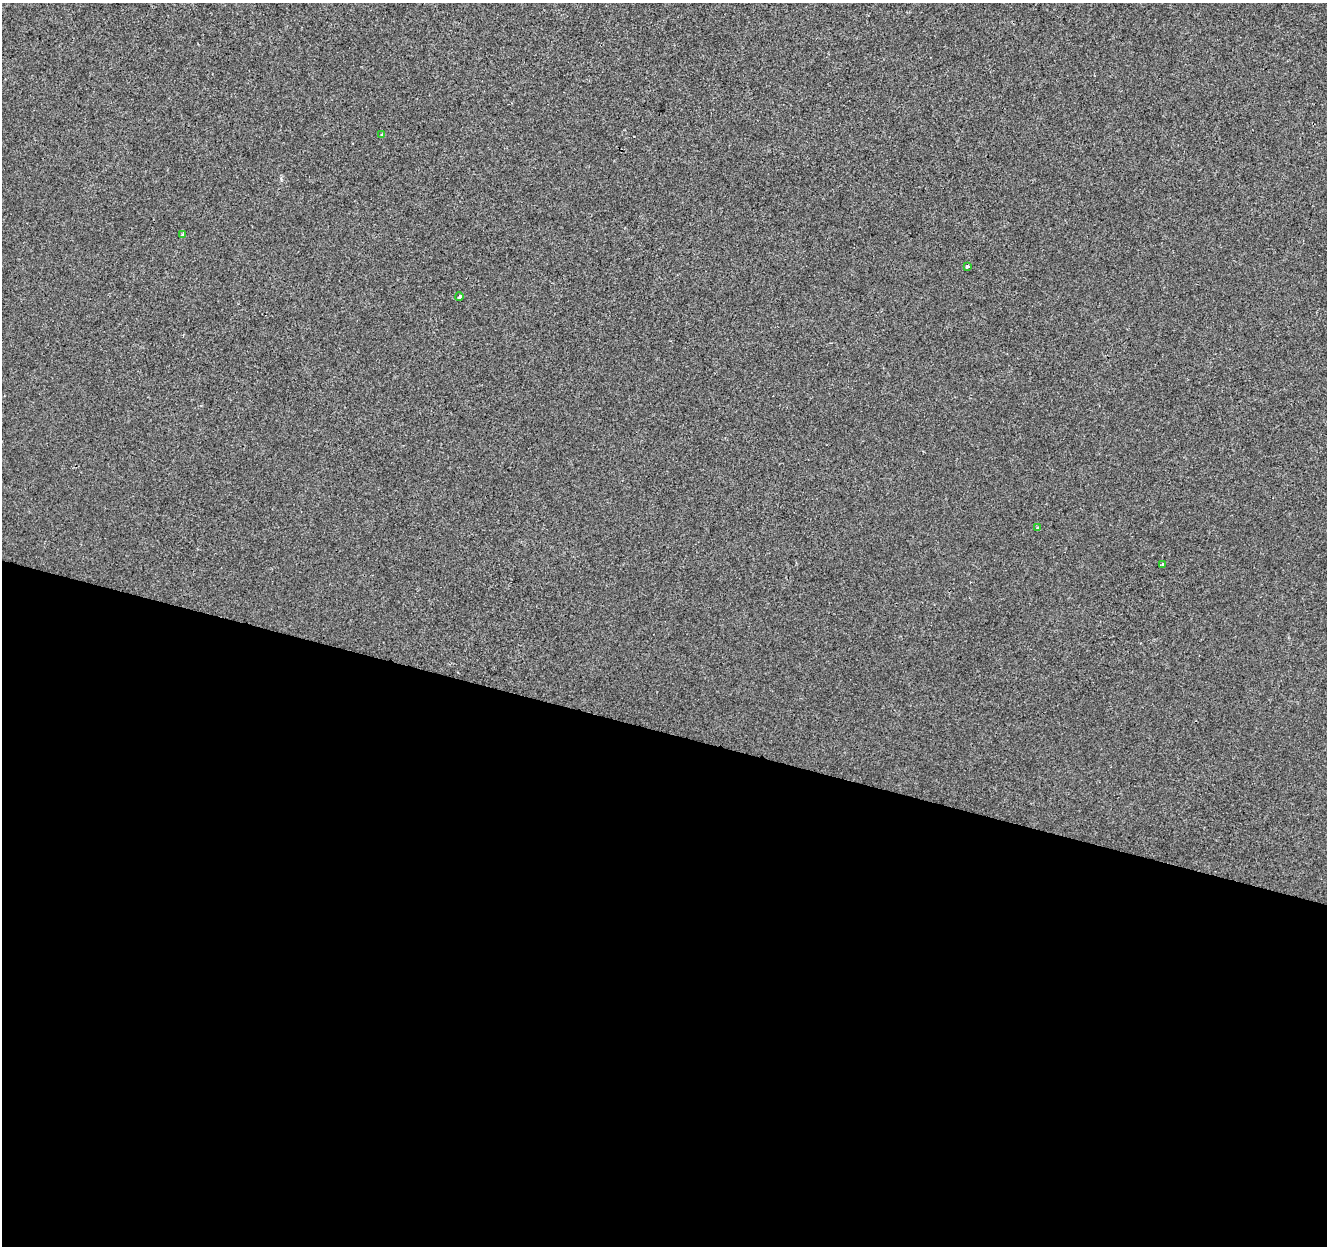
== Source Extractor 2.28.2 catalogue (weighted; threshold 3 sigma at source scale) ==
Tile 14 of 4 x 4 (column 2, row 4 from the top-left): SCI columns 1333-2657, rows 280-1523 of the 5308 x 5473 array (HDU 1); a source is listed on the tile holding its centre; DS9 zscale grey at full resolution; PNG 1329 x 1248 px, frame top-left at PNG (2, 3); each listed source drawn as its Kron ellipse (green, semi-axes under 4 px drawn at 4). Shown black and unused: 41% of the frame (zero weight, under 2 of 3 exposures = <1% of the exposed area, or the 3 px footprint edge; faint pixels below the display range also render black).
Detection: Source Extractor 2.28.2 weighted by HDU 2 'WHT'; one run over the whole footprint, this tile lists its part. Background -8.94e-05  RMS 0.0042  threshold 0.019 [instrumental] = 3 sigma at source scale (4.5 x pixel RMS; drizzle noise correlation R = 1.50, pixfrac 1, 0.0396/0.0396 arcsec/px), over >= 5 px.
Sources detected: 7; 1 cosmic-ray / hot-pixel residue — neither listed nor drawn; the other 6 listed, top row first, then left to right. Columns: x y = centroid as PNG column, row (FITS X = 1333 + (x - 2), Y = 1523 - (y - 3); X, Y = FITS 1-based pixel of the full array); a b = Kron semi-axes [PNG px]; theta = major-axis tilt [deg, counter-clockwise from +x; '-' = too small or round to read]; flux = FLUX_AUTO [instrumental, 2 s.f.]
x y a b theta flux
382 135 4 3 - 0.65
183 235 4 3 - 1.2
967 266 3 3 - 0.95
459 297 4 3 - 1.1
1038 528 3 3 - 0.8
1163 564 4 3 - 1.4